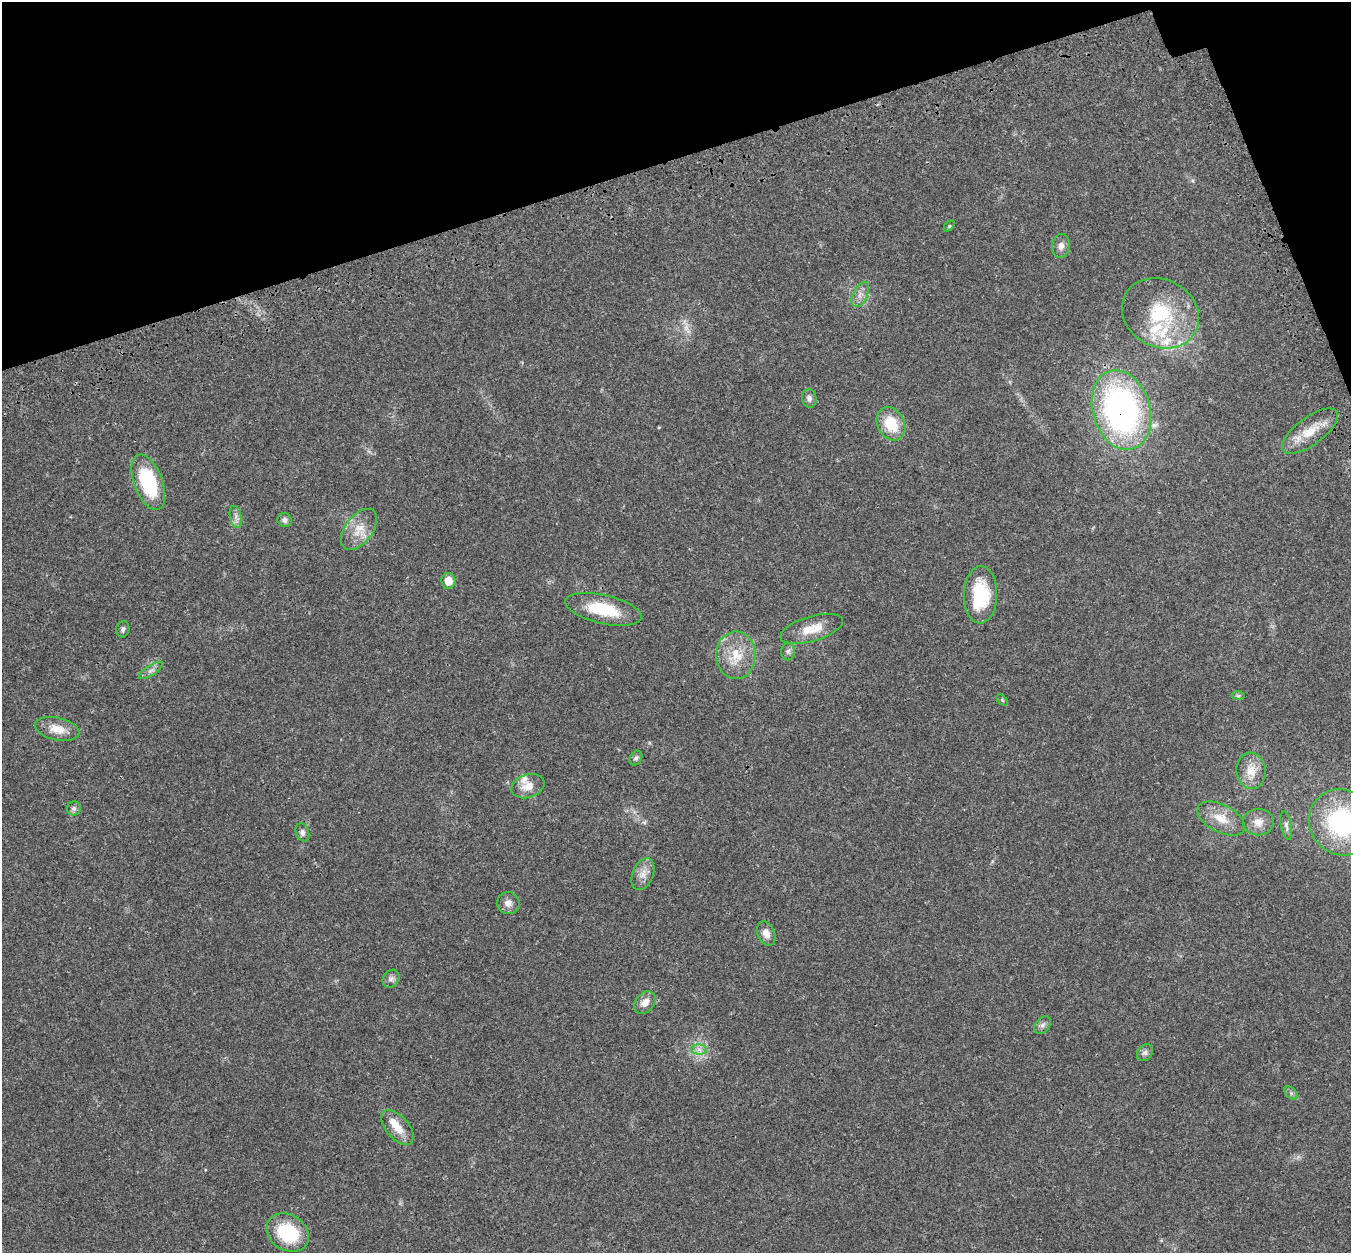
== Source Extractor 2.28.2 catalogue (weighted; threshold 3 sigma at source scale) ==
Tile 3 of 4 x 4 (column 3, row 1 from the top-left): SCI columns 2805-4153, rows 3960-5210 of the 5613 x 5470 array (HDU 1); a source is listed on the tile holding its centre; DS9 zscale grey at full resolution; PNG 1353 x 1255 px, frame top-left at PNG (2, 2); each listed source drawn as its Kron ellipse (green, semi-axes under 4 px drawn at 4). Shown black and unused: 15% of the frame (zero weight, under 3 of 4 exposures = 9% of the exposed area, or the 3 px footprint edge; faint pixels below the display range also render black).
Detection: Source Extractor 2.28.2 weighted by HDU 2 'WHT'; one run over the whole footprint, this tile lists its part. Background 0.0228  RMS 0.0031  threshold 0.014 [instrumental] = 3 sigma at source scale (4.5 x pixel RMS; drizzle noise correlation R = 1.50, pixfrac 1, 0.0396/0.0396 arcsec/px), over >= 5 px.
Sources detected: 50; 1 too faint to see at this stretch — neither listed nor drawn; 6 inside a brighter listed object's ellipse — not listed separately; the other 43 listed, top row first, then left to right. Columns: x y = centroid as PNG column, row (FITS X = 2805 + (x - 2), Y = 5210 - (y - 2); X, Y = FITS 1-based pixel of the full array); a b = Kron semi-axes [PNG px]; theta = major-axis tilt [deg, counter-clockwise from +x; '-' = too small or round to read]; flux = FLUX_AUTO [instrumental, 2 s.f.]
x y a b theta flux
949 226 6 4 45 0.38
1061 246 12 9 80 1.7
860 295 13 7 64 1.9
1160 313 40 33 -30 22
809 398 9 7 -78 1.2
1121 410 41 28 -74 93
891 424 17 13 -61 9.6
1310 431 33 13 36 7.6
148 482 29 14 -69 23
236 517 11 6 -78 1.3
285 520 7 6 - 1
359 529 23 13 52 5.5
448 581 8 7 - 3.5
981 595 28 16 88 17
603 609 39 14 -13 14
123 629 8 6 79 0.88
812 629 32 12 16 6.5
788 651 9 6 88 0.98
736 655 24 19 -88 8.3
151 670 14 5 33 1.2
1238 696 7 4 0 0.46
1002 700 7 4 -46 0.43
57 729 22 11 -13 5
636 758 8 6 60 0.73
1251 771 18 14 -82 5
528 786 17 11 18 3.7
74 808 7 7 - 0.9
1221 818 26 14 -27 5.9
1258 822 15 13 0 3.3
1341 822 34 31 -55 37
1286 825 14 5 -79 1.1
302 832 9 6 -71 1.1
643 874 17 10 67 2.9
508 903 11 11 - 2
766 933 13 8 -66 2.5
391 979 9 7 52 1.1
645 1003 13 9 49 2.5
1043 1025 10 6 53 1.1
699 1049 8 5 -2 1.1
1145 1053 9 7 54 1
1291 1093 8 5 -45 0.67
397 1127 21 11 -49 4.6
288 1233 22 17 -32 17
Overlapping masked pixels (flux is a lower limit): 1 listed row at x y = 1121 410
Isophote crosses this tile's border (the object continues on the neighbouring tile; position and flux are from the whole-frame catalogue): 1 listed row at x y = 1341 822